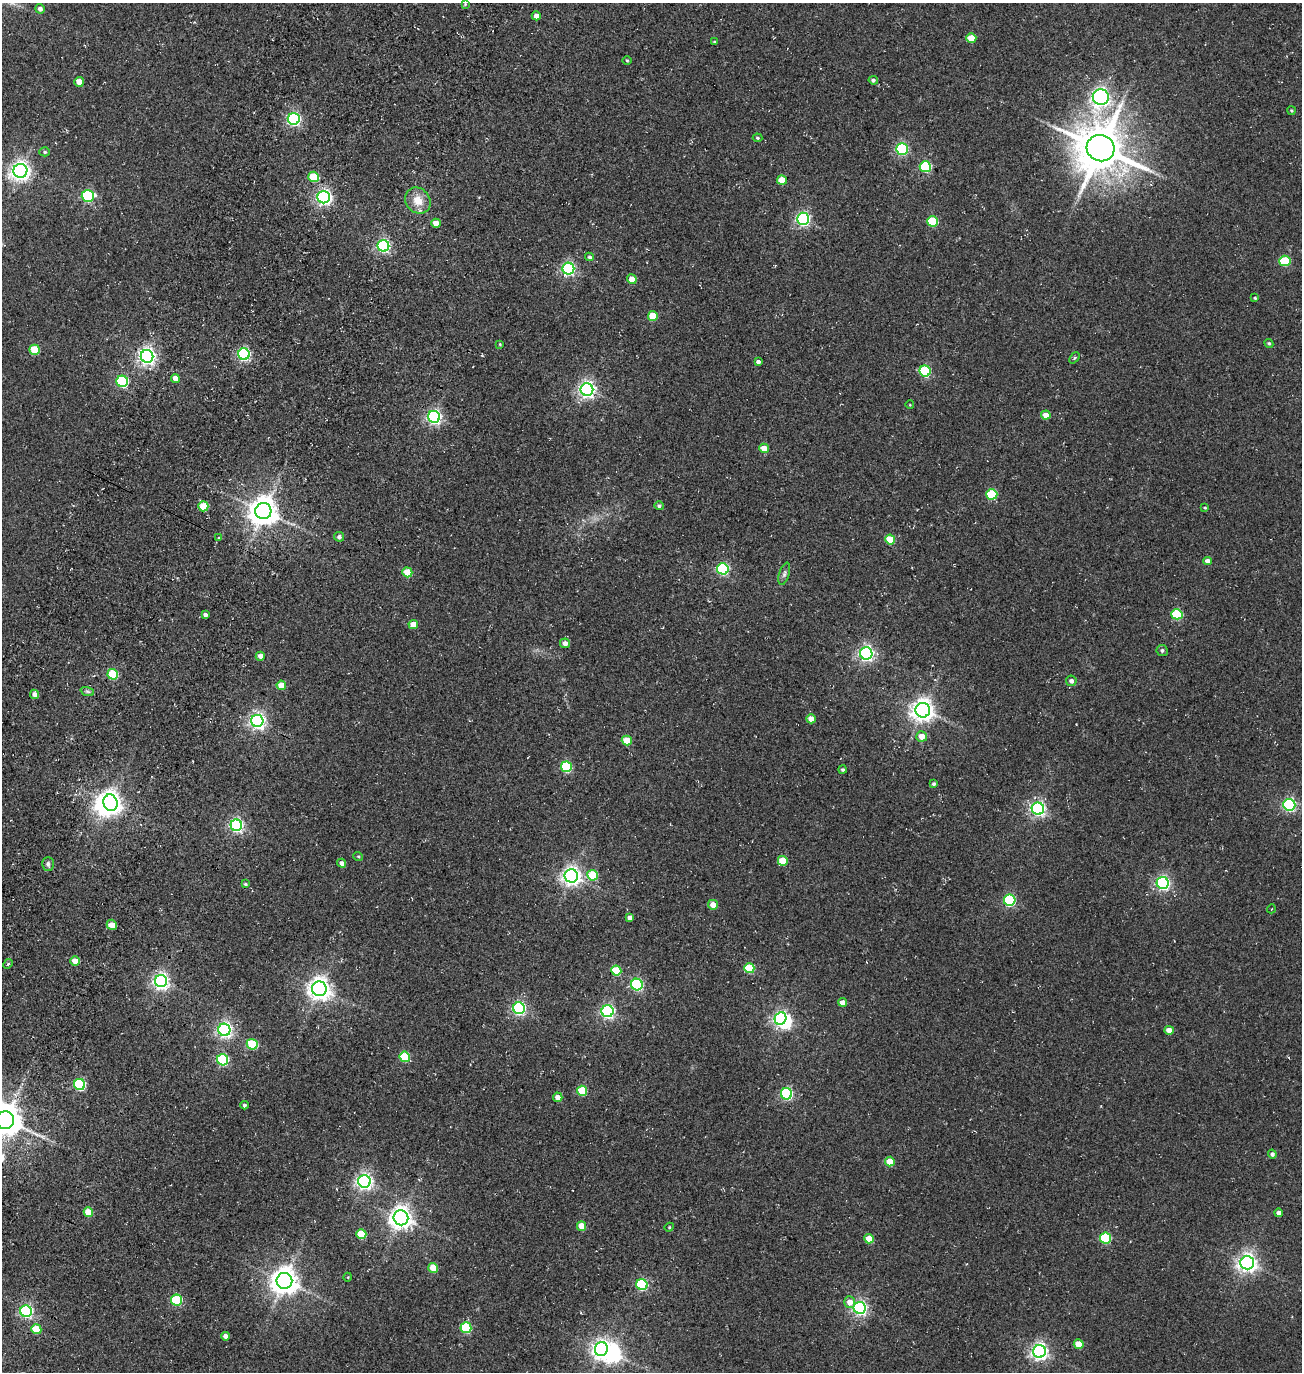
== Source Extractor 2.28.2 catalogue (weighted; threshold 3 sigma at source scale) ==
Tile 7 of 4 x 4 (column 3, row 2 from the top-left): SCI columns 3082-4381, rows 2987-4356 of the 5922 x 5903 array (HDU 1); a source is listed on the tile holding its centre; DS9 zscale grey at full resolution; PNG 1304 x 1374 px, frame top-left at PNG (2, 3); each listed source drawn as its Kron ellipse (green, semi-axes under 4 px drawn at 4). Shown black and unused: <1% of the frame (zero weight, under 3 of 5 exposures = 11% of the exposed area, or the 3 px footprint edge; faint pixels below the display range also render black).
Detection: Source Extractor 2.28.2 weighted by HDU 2 'WHT'; one run over the whole footprint, this tile lists its part. Background 0.0815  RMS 0.026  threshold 0.118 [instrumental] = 3 sigma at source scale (4.5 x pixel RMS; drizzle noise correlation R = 1.50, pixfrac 1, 0.05/0.05 arcsec/px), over >= 5 px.
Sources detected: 147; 3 inside a brighter object's white glare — neither listed nor drawn; the other 144 listed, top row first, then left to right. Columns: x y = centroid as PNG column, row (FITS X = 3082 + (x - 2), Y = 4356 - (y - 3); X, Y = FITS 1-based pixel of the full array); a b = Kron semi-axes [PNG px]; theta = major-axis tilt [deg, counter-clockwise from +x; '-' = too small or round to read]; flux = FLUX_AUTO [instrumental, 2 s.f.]
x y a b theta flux
465 4 4 4 - 2.5
40 9 5 4 - 8.2
536 16 4 4 - 19
971 38 5 4 - 46
714 42 4 3 - 2.4
627 60 5 3 - 2.3
873 80 5 4 - 5
79 82 5 4 - 29
1101 97 8 8 - 1100
1291 111 4 4 - 2.7
294 119 6 6 - 500
757 138 5 4 - 3.2
1101 148 14 13 - 13000
902 149 6 5 - 340
45 152 5 4 - 3.4
925 167 5 5 - 200
20 171 7 7 - 1300
314 177 5 5 - 88
782 180 5 4 - 44
88 196 6 6 - 260
324 197 6 6 - 790
418 201 14 12 -48 36
803 219 6 6 - 500
933 221 5 5 - 120
436 223 4 4 - 26
383 246 6 5 - 460
590 257 4 4 - 4.6
1285 261 5 5 - 140
568 269 6 6 - 470
632 279 5 4 - 25
1255 298 3 3 - 2.6
653 316 5 5 - 61
1269 343 5 4 - 3.4
500 344 3 3 - 2.1
34 350 5 5 - 82
244 354 6 5 - 440
147 356 6 6 - 1000
1074 358 6 4 49 3.7
758 362 4 3 - 7.9
925 371 5 5 - 180
175 378 4 4 - 26
122 381 6 5 - 250
587 389 6 6 - 890
910 405 4 3 - 1.7
1046 415 4 4 - 29
434 417 6 6 - 630
764 448 5 5 - 29
992 494 5 5 - 150
203 506 5 5 - 71
659 506 4 4 - 5.1
1205 508 4 3 - 2.4
263 511 8 8 - 3500
339 537 5 4 - 7.2
219 538 3 3 - 2.3
890 540 5 5 - 82
1207 561 4 4 - 14
723 569 6 5 - 310
407 572 5 5 - 78
784 574 11 5 73 7.8
1177 614 5 5 - 150
205 615 4 3 - 8.1
413 624 5 4 - 32
565 643 5 5 - 15
1162 650 6 5 - 5.9
866 653 6 6 - 750
260 656 4 4 - 12
113 674 5 5 - 130
1071 681 5 5 - 8.3
281 685 5 4 - 33
87 691 7 4 -19 5.1
34 694 5 4 - 15
923 710 7 7 - 1900
811 719 5 4 - 22
257 721 6 6 - 840
922 736 5 5 - 25
627 741 5 4 - 49
566 767 5 5 - 210
843 770 4 4 - 3.8
934 784 4 4 - 4.5
110 803 8 7 - 1400
1289 805 6 6 - 450
1038 809 6 6 - 640
236 825 6 5 - 520
358 856 5 3 - 2.3
783 861 5 5 - 62
342 863 4 4 - 9.8
48 864 7 5 90 5.8
593 875 5 5 - 110
571 876 7 6 - 1300
1163 883 6 6 - 580
245 884 4 3 - 3.6
1010 900 6 5 - 310
713 905 5 4 - 21
1271 909 4 3 - 1.8
629 918 4 4 - 9.8
112 925 5 5 - 24
75 961 5 4 - 28
8 964 5 4 - 2.9
749 968 5 5 - 110
616 971 5 5 - 100
161 981 6 6 - 870
637 985 6 5 - 350
319 989 7 7 - 2000
842 1002 4 4 - 18
519 1008 6 6 - 500
607 1011 6 6 - 580
780 1019 6 5 - 510
224 1030 6 6 - 720
1169 1030 4 4 - 20
252 1044 5 5 - 140
405 1057 5 5 - 110
223 1060 5 5 - 240
80 1084 5 5 - 260
582 1091 5 5 - 97
786 1094 6 5 - 340
558 1097 5 4 - 16
244 1105 4 3 - 4.1
5 1120 9 9 - 5300
1272 1154 4 4 - 7.3
890 1162 5 4 - 49
364 1181 6 6 - 860
88 1212 5 4 - 44
1279 1213 4 4 - 9.3
401 1218 7 7 - 1900
582 1226 4 4 - 35
669 1227 5 4 - 2.8
361 1234 5 5 - 81
1106 1238 5 5 - 180
869 1239 5 4 - 45
1247 1263 7 6 - 1300
433 1268 5 4 - 57
348 1277 4 3 - 2.1
284 1281 8 8 - 3100
642 1284 5 5 - 240
176 1300 5 5 - 180
850 1302 6 5 - 22
860 1308 6 6 - 620
26 1311 6 5 - 410
466 1328 5 5 - 170
36 1329 5 5 - 66
225 1336 4 4 - 13
1079 1344 5 5 - 46
601 1349 7 6 - 1100
1039 1351 6 6 - 920
Overlapping masked pixels (flux is a lower limit): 1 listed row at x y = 434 417
Isophote crosses this tile's border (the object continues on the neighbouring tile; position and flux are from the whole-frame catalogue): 1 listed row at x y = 5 1120